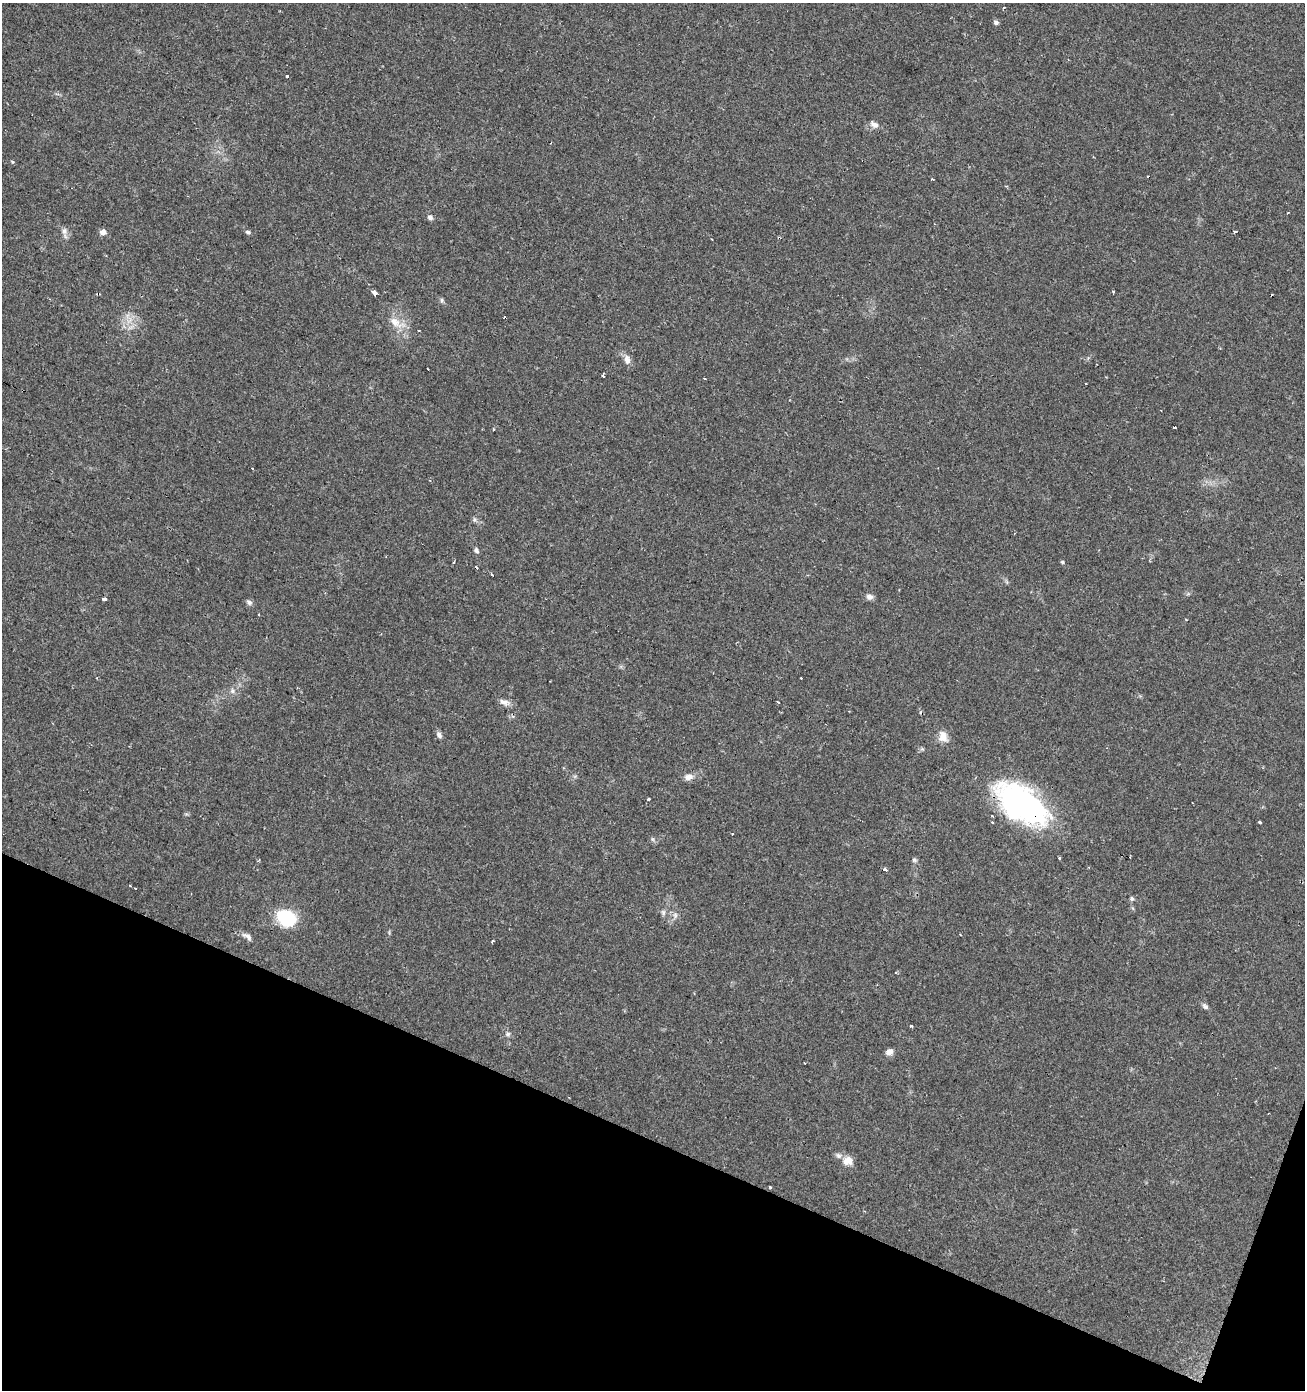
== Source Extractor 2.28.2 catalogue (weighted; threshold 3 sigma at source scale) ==
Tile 15 of 4 x 4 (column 3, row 4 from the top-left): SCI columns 2814-4116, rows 8-1395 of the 5691 x 5558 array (HDU 1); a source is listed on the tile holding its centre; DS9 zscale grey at full resolution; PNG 1307 x 1392 px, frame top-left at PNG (2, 3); no overlay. Shown black and unused: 19% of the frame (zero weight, under 2 of 3 exposures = <1% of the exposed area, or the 3 px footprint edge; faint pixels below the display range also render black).
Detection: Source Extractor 2.28.2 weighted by HDU 2 'WHT'; one run over the whole footprint, this tile lists its part. Background 0.0504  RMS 0.0045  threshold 0.0203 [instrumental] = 3 sigma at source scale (4.5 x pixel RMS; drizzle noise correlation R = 1.50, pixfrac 1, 0.0396/0.0396 arcsec/px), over >= 5 px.
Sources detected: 72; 1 inside a brighter object's white glare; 13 cosmic-ray / hot-pixel residue — not listed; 1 inside a brighter listed object's ellipse — not listed separately; the other 57 listed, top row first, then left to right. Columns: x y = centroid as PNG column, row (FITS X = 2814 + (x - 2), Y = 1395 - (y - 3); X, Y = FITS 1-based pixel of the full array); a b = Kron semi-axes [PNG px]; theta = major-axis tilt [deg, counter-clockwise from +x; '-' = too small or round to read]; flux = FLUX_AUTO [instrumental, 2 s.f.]
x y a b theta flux
1004 8 3 2 - 0.94
996 23 6 5 - 1
287 76 3 2 - 1.1
874 125 11 7 -26 2.2
12 162 5 4 - 0.52
932 179 3 3 - 1.1
1287 213 3 2 - 0.42
430 217 7 6 - 1.3
64 231 10 8 -81 2
103 232 8 7 - 2
248 232 6 4 -17 0.82
1234 232 3 3 - 1.5
779 238 4 3 - 0.68
374 292 5 3 - 7.4
442 300 7 4 -90 0.74
396 322 24 11 -32 6.5
419 331 3 3 - 1.1
627 359 13 8 -79 2.6
428 369 2 2 - 0.51
603 375 3 3 - 1.8
1086 384 3 3 - 0.85
1174 427 3 3 - 1.5
493 429 3 3 - 1
253 469 3 3 - 2.1
474 519 6 4 -72 0.81
476 550 8 5 -67 1.2
454 562 3 3 - 0.91
1062 562 5 4 - 0.58
869 597 9 7 -22 1.8
104 599 4 3 - 7.2
249 602 8 6 -42 1.3
232 691 8 6 80 1.3
504 702 16 7 -17 2.5
778 702 3 2 - 0.62
439 735 10 6 -59 1.5
943 736 15 12 -74 4.2
689 777 12 8 8 2.7
648 800 3 3 - 1.3
1023 807 62 34 -42 89
1260 822 3 3 - 1.7
732 834 3 2 - 0.9
1060 858 3 3 - 3.2
914 860 7 5 -16 0.85
885 870 3 3 - 2.9
1132 899 5 5 - 0.81
663 912 8 6 -76 1.1
675 915 8 6 -79 1.5
286 918 15 12 -30 32
248 937 14 6 -39 2
492 941 4 3 - 0.64
1205 1006 10 6 -41 1.3
911 1026 4 3 - 1.1
508 1034 7 6 - 1
889 1052 8 7 - 2.4
805 1063 3 2 - 0.45
848 1161 11 10 - 5
771 1187 3 3 - 2
Overlapping masked pixels (flux is a lower limit): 2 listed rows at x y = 779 238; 1023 807